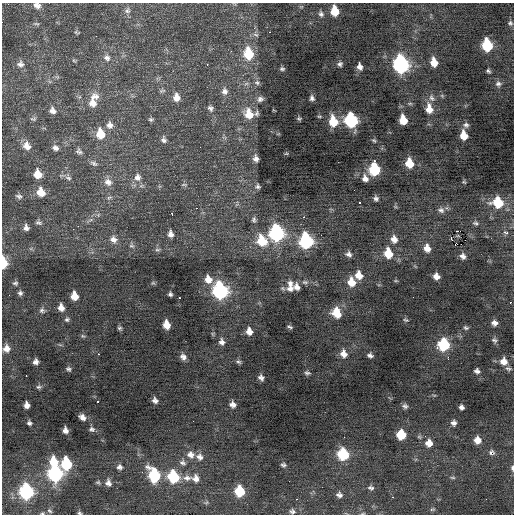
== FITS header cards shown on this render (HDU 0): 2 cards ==
NAXIS1  =                  512 / Axis length
NAXIS2  =                  512 / Axis length

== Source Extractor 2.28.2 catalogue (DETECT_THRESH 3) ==
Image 512 x 512 px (HDU 0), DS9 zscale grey, 1 PNG px = 1 image px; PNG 516 x 516 px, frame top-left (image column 1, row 512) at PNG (2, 3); no overlay
Background -0.0944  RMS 1.1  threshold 3.19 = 3 sigma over >= 5 px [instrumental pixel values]
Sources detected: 200; all 200 listed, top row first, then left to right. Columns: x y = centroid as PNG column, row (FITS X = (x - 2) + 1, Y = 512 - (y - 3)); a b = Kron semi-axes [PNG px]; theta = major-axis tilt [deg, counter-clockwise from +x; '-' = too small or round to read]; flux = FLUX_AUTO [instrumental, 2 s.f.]
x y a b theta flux
37 5 8 6 -18 370
301 7 6 4 18 85
127 11 9 8 - 270
335 11 8 6 -82 1500
321 14 8 6 -75 210
510 23 6 6 - 150
36 24 8 4 -9 110
77 32 7 4 -9 92
269 32 3 2 - 700
256 35 9 5 -19 190
487 45 9 7 -78 3600
248 54 12 9 -79 2400
107 58 9 8 - 330
74 61 6 3 -20 84
434 62 8 6 -75 970
20 64 10 9 - 340
207 64 2 2 - 200
340 64 6 5 - 180
401 65 11 8 -75 14000
360 67 6 5 - 360
282 69 6 4 -16 140
488 71 5 4 - 140
257 82 8 7 - 200
246 84 7 4 19 140
498 84 8 8 - 260
162 91 9 4 11 130
225 91 8 7 - 310
94 97 13 9 10 590
176 97 9 7 -82 570
312 98 7 5 -76 230
432 98 11 7 -57 300
260 99 8 7 - 270
92 103 10 10 - 650
410 103 6 4 0 97
210 108 7 6 - 190
429 109 12 8 -81 860
52 111 9 7 -58 350
257 113 8 5 79 180
249 114 12 10 -64 1200
319 116 6 4 -5 93
299 118 6 4 -16 120
33 119 9 5 -4 140
151 119 6 5 - 120
351 120 9 8 - 7300
403 120 8 6 -78 1200
333 121 10 8 -79 1800
110 125 10 9 - 430
466 125 8 7 - 230
100 134 11 8 -81 1400
464 135 8 6 -76 1100
164 140 8 6 -71 210
374 140 7 4 -47 120
27 146 11 9 -57 630
55 148 9 7 -23 290
79 151 9 7 -34 220
286 153 6 4 1 73
256 158 8 6 -85 320
374 161 3 3 - 130
94 163 11 6 -22 220
409 163 9 7 -76 1300
374 170 9 8 - 3800
38 174 9 8 - 960
137 177 10 9 - 440
68 178 9 7 -39 230
365 178 9 7 -66 440
108 182 11 9 -27 450
464 182 5 4 - 93
184 185 8 3 0 89
257 186 7 6 - 190
41 192 9 7 -70 1000
19 196 8 6 -18 190
109 198 8 4 22 140
376 198 6 5 - 200
359 202 3 2 - 87
498 202 10 10 - 2700
196 208 3 2 - 280
447 208 7 4 -71 130
441 210 10 8 -20 300
172 213 3 2 - 480
98 215 6 4 72 96
304 217 3 3 - 77
254 220 8 7 - 210
38 223 8 5 -11 170
476 223 8 6 -11 170
78 226 2 2 - 32
26 228 6 6 - 290
73 229 2 2 - 44
458 231 3 2 - 930
506 232 5 3 - 450
277 233 11 9 -79 11000
170 234 7 6 - 330
451 238 3 3 - 680
113 239 9 8 - 410
394 239 10 8 -71 530
262 241 14 11 -60 2000
306 241 10 8 -77 9700
455 244 3 2 - 110
461 244 2 2 - 15
132 246 8 6 -33 160
427 248 9 8 - 600
157 250 8 4 0 130
388 253 10 8 -74 1500
349 254 7 6 - 270
463 256 8 7 - 320
3 263 8 4 90 2000
359 275 9 7 -65 780
436 276 6 6 - 470
208 279 10 8 -66 690
396 281 5 3 - 70
305 282 9 6 -1 210
351 282 10 8 -70 980
15 283 7 6 - 170
290 286 15 8 -89 620
296 287 8 7 - 380
220 291 10 8 -71 13000
20 293 7 6 - 200
170 294 4 4 - 160
74 296 7 6 - 960
179 298 3 2 - 130
510 302 3 3 - 90
61 308 8 7 - 520
42 310 8 7 - 220
336 313 11 9 -68 1200
67 319 6 6 - 170
406 320 7 4 -11 110
494 323 6 5 - 350
166 325 8 6 -77 900
289 327 6 3 -24 120
120 328 6 5 - 120
466 328 7 5 -11 130
249 331 7 6 - 500
83 336 7 5 -21 110
494 340 7 6 - 180
222 342 8 7 - 320
60 345 6 4 -19 90
444 345 8 8 - 4600
437 347 3 2 - 260
6 348 8 8 - 490
98 354 2 2 - 330
344 354 10 8 -69 530
370 355 6 4 -16 200
183 357 8 7 - 330
448 357 2 2 - 350
504 361 9 8 - 620
35 362 5 5 - 300
239 362 7 5 -33 150
68 369 6 5 - 160
508 369 9 5 -13 180
477 371 6 5 - 240
307 373 7 4 -12 150
26 376 2 2 - 460
261 378 6 5 - 240
39 387 7 6 - 150
155 400 5 5 - 250
97 402 3 3 - 150
27 405 6 5 - 390
233 405 7 6 - 340
405 406 7 6 - 220
461 407 5 4 - 240
82 417 7 6 - 380
193 421 2 2 - 30
29 423 5 4 - 170
454 424 8 6 -82 320
92 429 8 6 -12 200
65 430 6 5 - 330
401 435 7 7 - 2000
344 437 2 2 - 150
477 440 7 7 - 690
429 443 8 8 - 690
491 452 10 8 -3 240
343 454 9 8 - 3800
191 455 11 10 - 520
199 457 9 8 - 360
54 462 9 7 -77 1600
182 463 9 7 -18 240
66 464 10 8 -88 4000
283 465 6 5 - 150
119 467 7 6 - 230
512 468 7 4 -88 190
56 474 10 8 -79 11000
154 475 12 8 -66 4400
173 477 10 9 - 3600
453 477 8 4 -1 110
187 478 13 8 4 490
196 478 11 8 -79 430
98 482 6 4 10 100
108 483 8 6 -76 320
371 488 9 6 -10 200
239 491 8 7 - 2800
26 492 10 8 -77 8700
339 495 8 6 -37 260
393 497 3 2 - 91
296 499 3 2 - 430
206 502 7 4 44 98
432 509 7 4 18 96
49 511 7 4 -40 120
292 511 8 6 -13 200
42 513 5 4 - 96
79 513 5 4 - 96
363 513 5 3 - 73
At the frame edge (FLAGS 8, measured only in part): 6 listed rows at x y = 37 5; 3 263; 512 468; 42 513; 79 513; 363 513